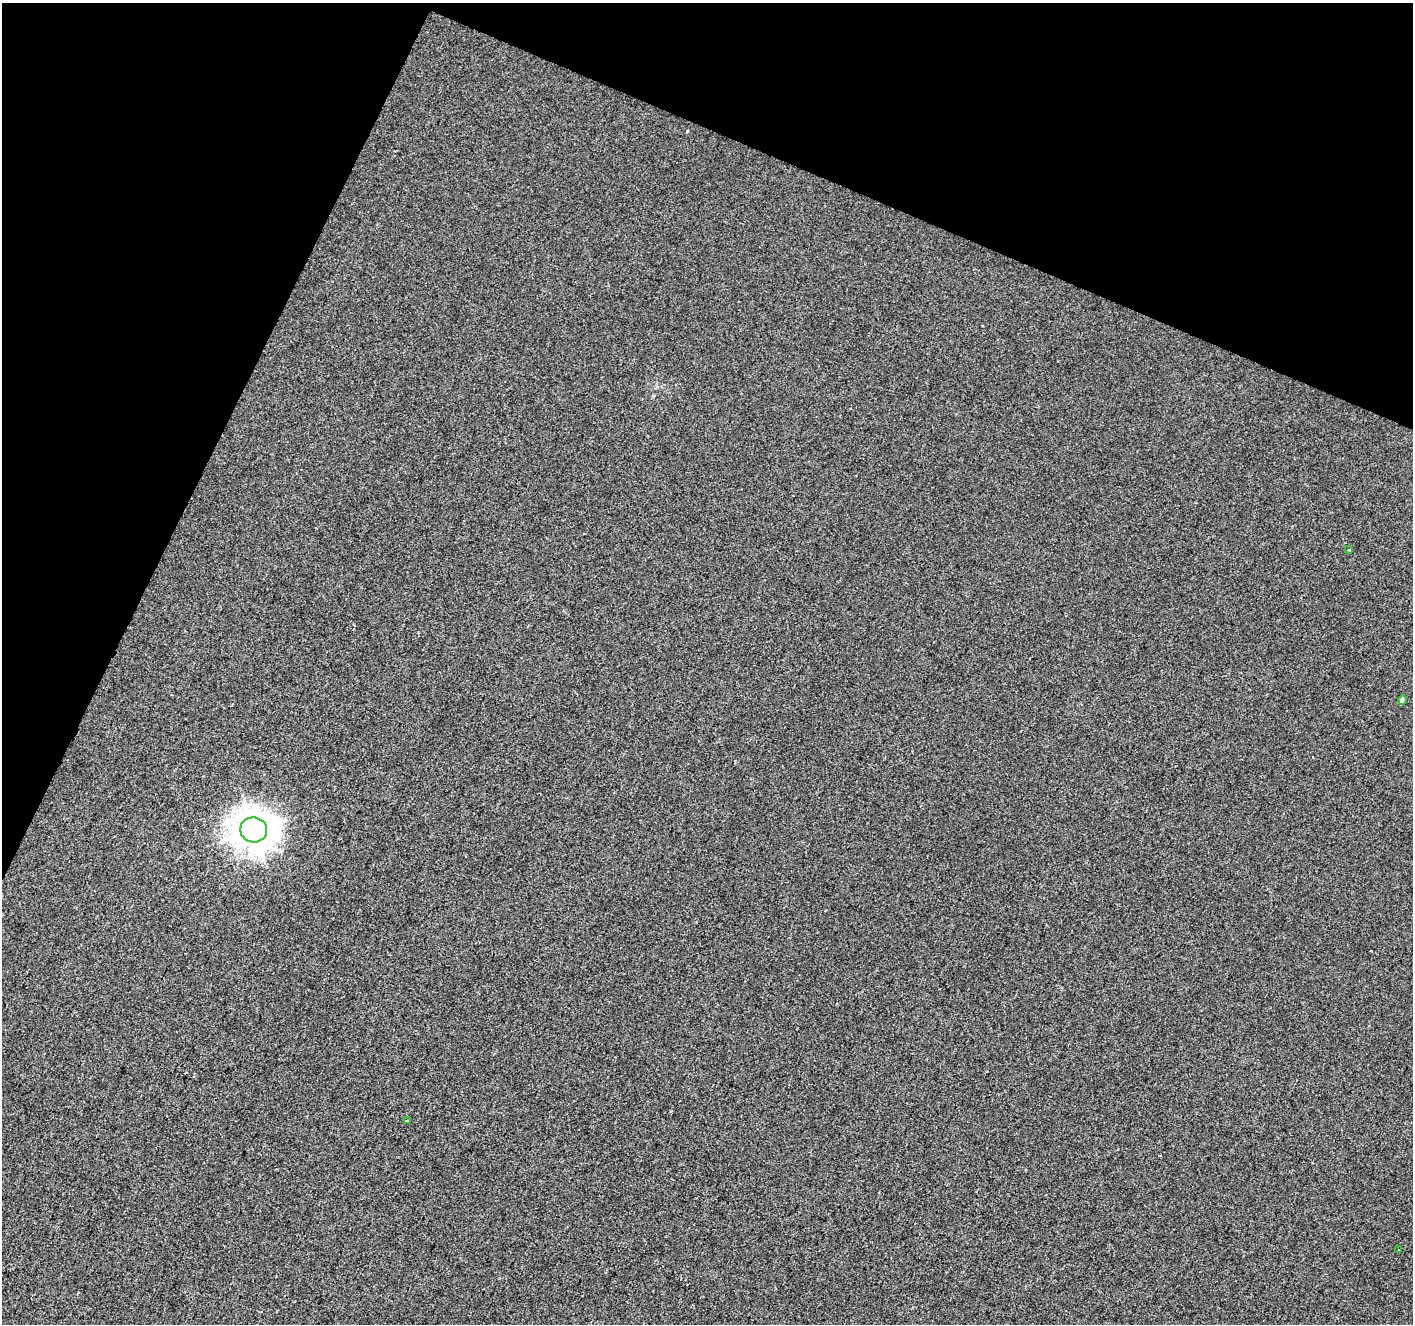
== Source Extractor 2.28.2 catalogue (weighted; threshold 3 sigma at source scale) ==
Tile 2 of 4 x 4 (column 2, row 1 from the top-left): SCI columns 1417-2827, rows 4240-5561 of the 5648 x 5767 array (HDU 1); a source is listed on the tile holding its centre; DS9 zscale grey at full resolution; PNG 1415 x 1326 px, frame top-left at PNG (2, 3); each listed source drawn as its Kron ellipse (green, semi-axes under 4 px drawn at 4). Shown black and unused: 22% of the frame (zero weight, under 2 of 3 exposures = <1% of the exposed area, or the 3 px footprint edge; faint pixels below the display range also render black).
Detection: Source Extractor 2.28.2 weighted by HDU 2 'WHT'; one run over the whole footprint, this tile lists its part. Background 6.98e-04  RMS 0.0057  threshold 0.0258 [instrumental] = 3 sigma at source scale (4.5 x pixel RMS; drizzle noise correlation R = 1.50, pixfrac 1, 0.0396/0.0396 arcsec/px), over >= 5 px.
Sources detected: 5; all 5 listed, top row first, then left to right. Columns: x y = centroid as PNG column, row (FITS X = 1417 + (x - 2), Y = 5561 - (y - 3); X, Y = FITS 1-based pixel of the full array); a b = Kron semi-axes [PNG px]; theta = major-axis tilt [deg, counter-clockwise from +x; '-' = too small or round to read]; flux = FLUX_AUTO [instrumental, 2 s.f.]
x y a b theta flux
1349 550 3 3 - 0.89
1402 700 4 4 - 2.9
254 830 13 12 - 900
407 1120 3 2 - 0.46
1398 1250 3 2 - 0.54